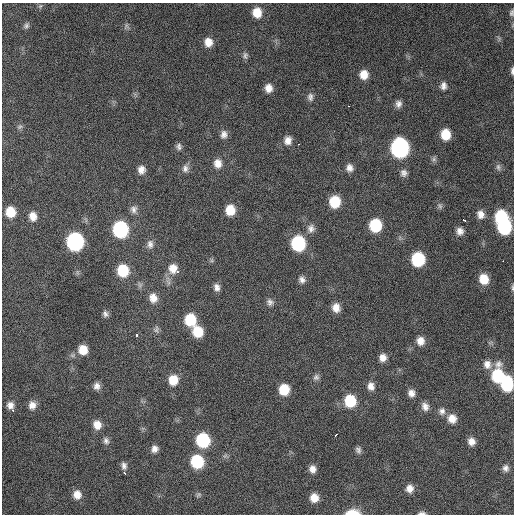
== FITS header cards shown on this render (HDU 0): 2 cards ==
NAXIS1  =                  512 / Axis length
NAXIS2  =                  512 / Axis length

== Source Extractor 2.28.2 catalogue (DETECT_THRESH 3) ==
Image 512 x 512 px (HDU 0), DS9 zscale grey, 1 PNG px = 1 image px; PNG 516 x 516 px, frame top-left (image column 1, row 512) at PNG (2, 3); no overlay
Background 1890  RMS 42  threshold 127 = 3 sigma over >= 5 px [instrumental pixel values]
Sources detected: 99; all 99 listed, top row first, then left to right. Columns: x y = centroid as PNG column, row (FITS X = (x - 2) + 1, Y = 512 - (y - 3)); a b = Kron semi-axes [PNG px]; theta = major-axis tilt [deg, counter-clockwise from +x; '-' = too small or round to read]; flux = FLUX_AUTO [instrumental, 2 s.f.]
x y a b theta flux
40 6 7 4 45 4700
257 13 11 9 -78 43000
512 13 7 5 77 5800
26 26 8 6 51 7500
126 26 9 7 73 8200
208 42 10 9 - 29000
245 55 9 7 -90 8700
512 71 9 4 -88 7000
364 74 9 8 - 34000
443 86 9 8 - 14000
269 88 9 8 - 23000
310 97 11 7 -87 12000
398 104 9 8 - 13000
349 106 3 2 - 3900
20 127 8 6 42 6500
224 134 10 8 77 15000
446 134 9 8 - 58000
288 140 10 8 77 20000
299 144 2 2 - 2000
179 147 9 7 -83 9100
400 148 11 10 - 770000
434 159 7 6 - 6800
218 163 11 9 -73 24000
498 167 10 7 -73 9400
185 168 11 8 -85 13000
349 168 9 8 - 16000
141 170 9 8 - 19000
404 173 9 8 - 12000
335 202 10 9 - 83000
440 206 9 6 -61 6900
134 209 10 9 - 14000
230 210 9 8 - 49000
10 212 10 9 - 55000
481 214 11 9 -69 22000
33 216 11 9 -78 26000
501 217 11 10 - 160000
464 220 4 2 - 5900
375 225 10 9 - 130000
504 227 10 10 - 220000
311 228 11 10 - 16000
120 229 11 10 - 350000
460 231 9 9 - 17000
75 241 11 10 - 580000
298 243 10 9 - 240000
150 244 12 8 -89 15000
418 259 10 9 - 190000
503 261 3 2 - 2300
173 268 13 12 - 35000
123 270 11 10 - 97000
177 272 3 2 - 11000
484 279 10 9 - 50000
302 280 9 8 - 13000
217 287 9 7 -75 14000
512 288 9 3 86 4700
153 298 11 10 - 26000
270 302 10 8 -47 12000
336 308 9 8 - 25000
105 314 8 6 -67 9300
190 320 10 9 - 100000
156 329 11 6 86 8800
198 332 10 9 - 73000
137 335 3 3 - 19000
420 341 9 8 - 23000
83 350 9 9 - 44000
383 357 8 8 - 20000
487 364 11 9 -77 20000
498 376 14 9 87 150000
316 377 9 8 - 9700
173 380 11 9 85 49000
507 384 12 9 -90 150000
97 386 8 7 - 15000
371 386 10 8 -81 18000
284 389 9 9 - 69000
411 393 8 7 - 17000
350 401 11 10 - 110000
10 405 10 9 - 19000
32 405 10 9 - 20000
425 407 10 8 -63 17000
442 411 10 9 - 14000
452 419 10 9 - 29000
97 425 10 8 -72 29000
336 435 4 2 - 5800
203 440 10 9 - 210000
106 441 10 7 -64 11000
471 441 8 8 - 19000
155 449 8 8 - 15000
358 450 8 6 -73 8900
225 456 7 4 19 5400
197 461 10 9 - 160000
124 466 9 6 -82 11000
506 468 8 7 - 12000
312 469 8 7 - 18000
124 473 4 3 - 4500
409 488 9 8 - 21000
77 495 10 9 - 26000
198 495 8 6 37 5800
314 498 8 8 - 31000
352 513 14 6 3 49000
422 513 10 4 2 7800
At the frame edge (FLAGS 8, measured only in part): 5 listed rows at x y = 512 13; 512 71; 512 288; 352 513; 422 513